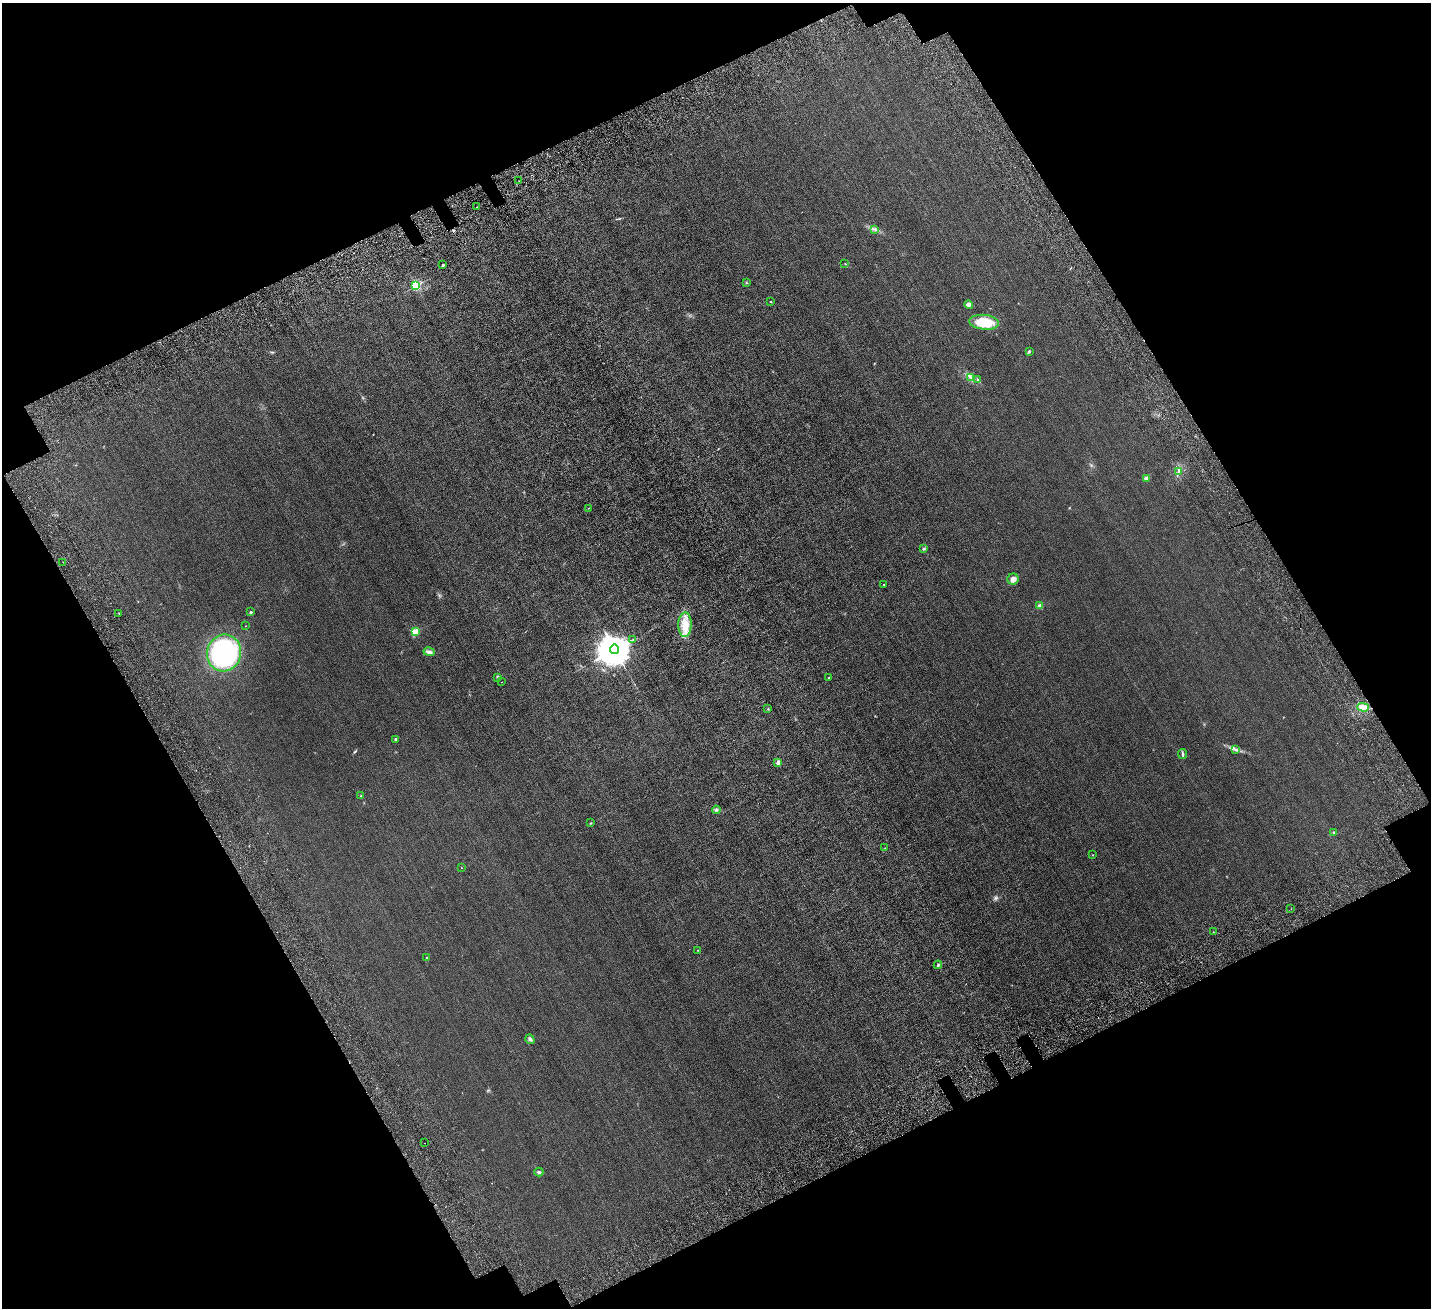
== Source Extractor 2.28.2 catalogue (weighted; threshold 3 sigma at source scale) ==
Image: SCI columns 306-6021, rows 480-5703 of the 6329 x 6320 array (HDU 1 of 3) = the unmasked area's bounding box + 8 px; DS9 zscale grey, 4 x 4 block average (1 PNG px = mean of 4 x 4 image px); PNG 1433 x 1310 px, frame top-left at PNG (2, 3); each listed source drawn as its Kron ellipse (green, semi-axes under 4 px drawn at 4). Shown black and unused: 42% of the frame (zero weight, under 6 of 12 exposures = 14% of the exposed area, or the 3 px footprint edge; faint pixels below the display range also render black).
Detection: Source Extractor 2.28.2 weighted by HDU 2 'WHT'. Background 0.00255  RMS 0.002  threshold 0.00836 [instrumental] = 3 sigma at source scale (4.09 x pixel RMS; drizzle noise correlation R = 1.36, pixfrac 0.8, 0.05/0.05 arcsec/px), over >= 5 px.
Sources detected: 58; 1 inside a brighter object's white glare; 1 cosmic-ray / hot-pixel residue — neither listed nor drawn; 2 inside a brighter listed object's ellipse — not listed separately; the other 54 listed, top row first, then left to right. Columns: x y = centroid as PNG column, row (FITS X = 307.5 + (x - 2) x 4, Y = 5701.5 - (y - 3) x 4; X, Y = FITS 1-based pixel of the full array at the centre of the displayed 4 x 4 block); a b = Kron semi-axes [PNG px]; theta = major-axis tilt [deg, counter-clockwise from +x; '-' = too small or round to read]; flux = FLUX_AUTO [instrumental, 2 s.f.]
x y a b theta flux
519 181 2 2 - 0.33
476 207 2 2 - 0.26
874 229 2 2 - 0.42
845 263 2 2 - 0.57
443 265 2 2 - 3.1
746 283 2 2 - 0.45
416 286 2 2 - 83
771 301 2 2 - 0.99
969 304 4 3 - 3.7
984 322 15 7 -5 29
1029 351 3 2 - 1.4
971 377 4 2 - 1.9
978 380 3 2 - 0.82
1179 472 2 2 - 0.72
1146 478 2 2 - 8.3
589 508 2 2 - 0.36
924 549 3 2 - 1.2
63 562 2 2 - 0.21
1013 579 5 5 - 5
883 585 2 2 - 0.84
1040 606 2 2 - 15
251 612 2 2 - 3.1
119 613 2 2 - 0.53
685 625 12 6 89 14
246 626 2 2 - 0.23
415 632 2 2 - 28
632 640 2 2 - 0.47
614 649 5 4 - 2700
429 652 6 3 -14 3.6
224 653 18 17 - 130
498 677 4 2 - 1.2
829 678 2 2 - 1.2
502 682 2 2 - 0.22
1363 707 6 4 -1 6.4
768 709 2 2 - 0.59
395 739 3 2 - 0.85
1235 749 4 2 - 1.6
1182 754 5 2 - 1.5
778 762 2 2 - 4
361 796 2 2 - 0.41
716 810 4 2 - 1.4
590 823 3 2 - 0.61
1334 832 2 2 - 0.75
885 848 2 2 - 0.31
1093 855 2 2 - 0.46
461 868 2 2 - 0.44
1291 909 2 2 - 0.27
1213 932 2 2 - 0.46
698 950 2 2 - 0.31
427 958 3 2 - 1.2
938 965 4 2 - 1.1
530 1039 5 3 - 2.1
425 1143 2 2 - 0.2
539 1172 4 3 - 1.8
Diffuse or blended objects may show on this block-average render without a row.